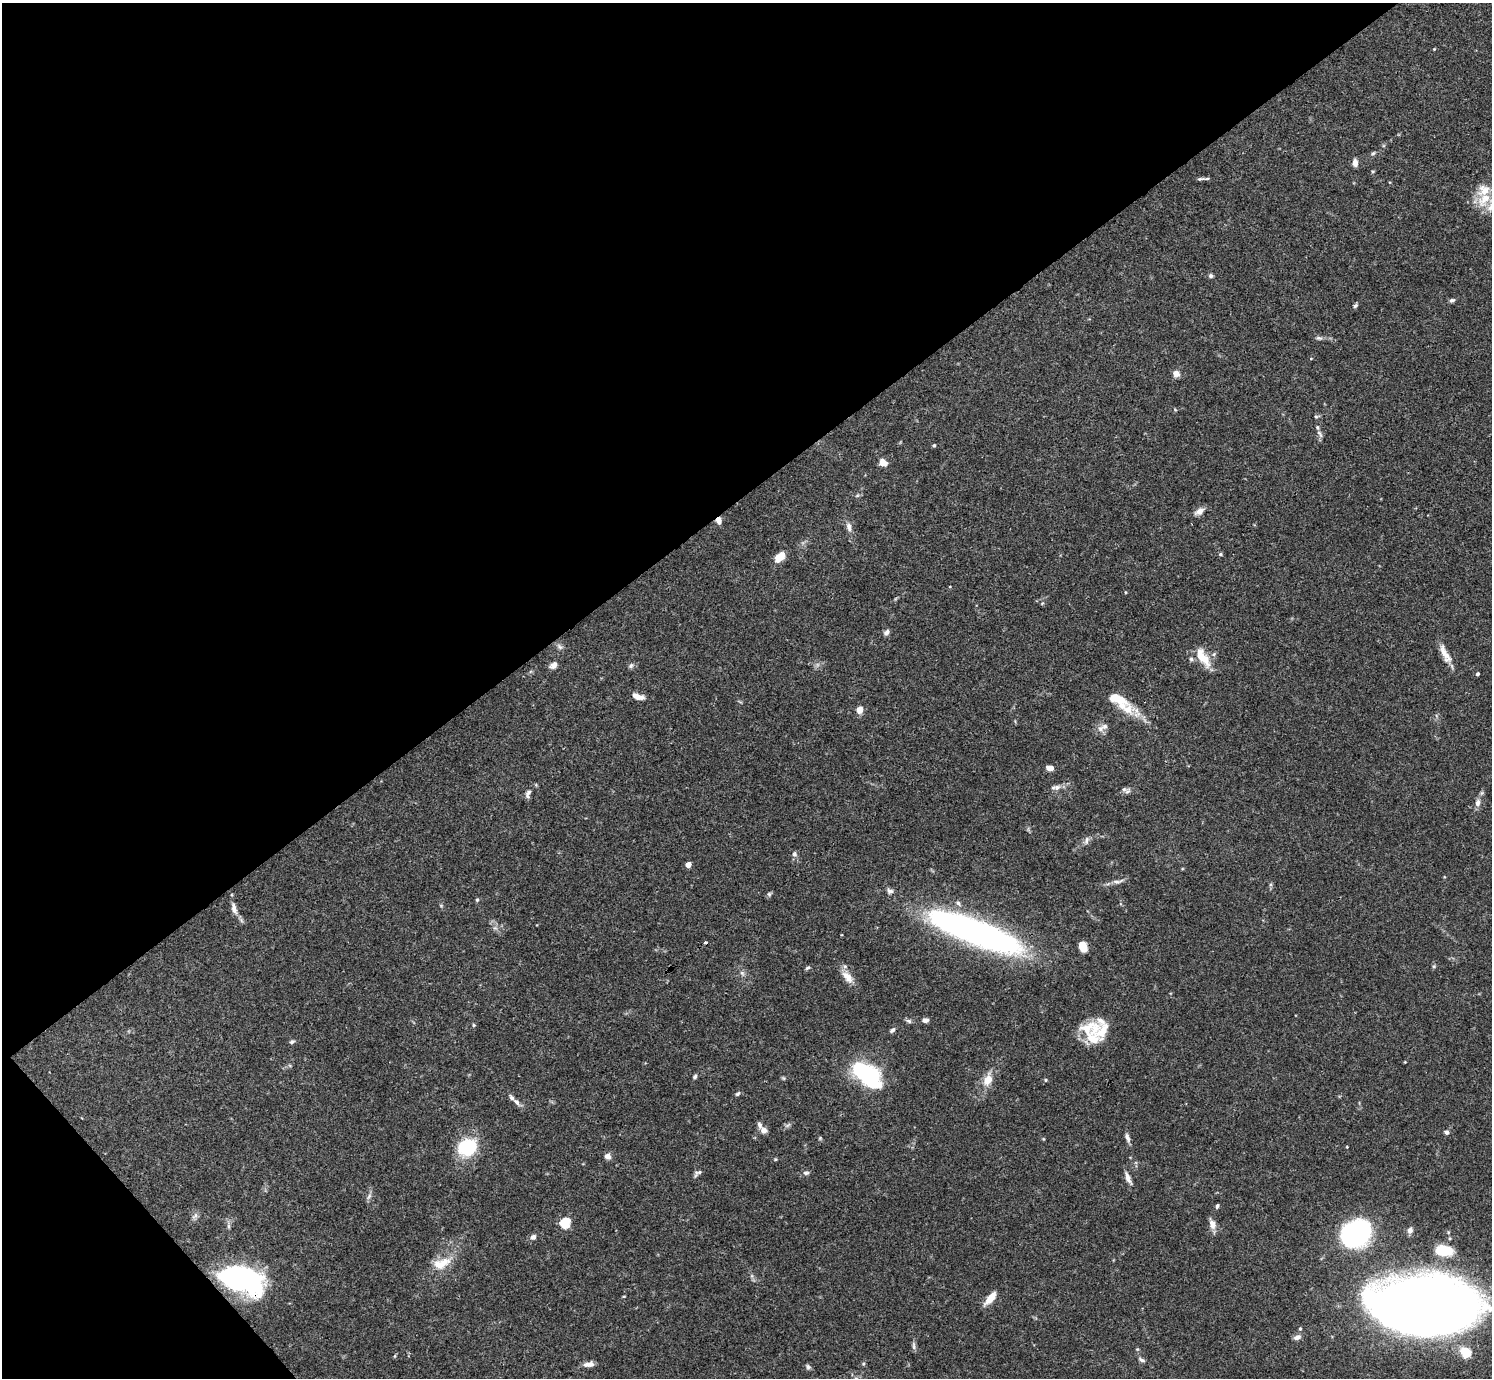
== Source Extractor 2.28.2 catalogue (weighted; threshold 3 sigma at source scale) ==
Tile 5 of 4 x 4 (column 1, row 2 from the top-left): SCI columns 1-1490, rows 2909-4284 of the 5961 x 5958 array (HDU 1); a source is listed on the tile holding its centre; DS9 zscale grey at full resolution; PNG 1494 x 1380 px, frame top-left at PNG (2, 3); no overlay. Shown black and unused: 38% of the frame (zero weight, under 3 of 4 exposures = <1% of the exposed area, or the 3 px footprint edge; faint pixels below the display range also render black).
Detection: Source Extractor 2.28.2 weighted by HDU 2 'WHT'; one run over the whole footprint, this tile lists its part. Background 0.0692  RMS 0.0032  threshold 0.0144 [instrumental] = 3 sigma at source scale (4.5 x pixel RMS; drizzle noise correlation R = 1.50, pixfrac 1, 0.05/0.05 arcsec/px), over >= 5 px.
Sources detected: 120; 1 inside a brighter object's white glare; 1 cosmic-ray / hot-pixel residue — not listed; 12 inside a brighter listed object's ellipse — not listed separately; the other 106 listed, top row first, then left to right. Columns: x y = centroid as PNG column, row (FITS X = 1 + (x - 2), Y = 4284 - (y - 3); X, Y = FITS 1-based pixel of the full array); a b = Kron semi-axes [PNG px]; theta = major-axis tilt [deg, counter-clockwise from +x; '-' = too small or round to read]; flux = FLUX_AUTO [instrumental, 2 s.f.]
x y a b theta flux
1434 49 3 3 - 0.25
1373 153 6 5 - 0.5
1355 163 9 6 -89 1.7
1373 171 5 3 - 0.32
1200 179 12 4 8 0.73
1484 199 25 14 52 7.3
1211 276 6 5 - 0.73
1452 300 7 5 21 0.66
1355 305 7 4 49 0.61
1319 338 10 5 -8 0.86
1311 358 5 3 - 0.22
1176 373 8 7 - 1.9
1316 416 6 4 -1 0.41
1320 434 12 5 -58 1.1
934 445 5 4 - 0.39
883 462 9 7 -41 2.6
857 496 6 4 20 0.45
1199 511 14 7 30 1.9
719 520 8 6 -81 1.9
849 527 11 6 -77 1.5
1220 554 5 4 - 0.5
780 557 11 7 46 5
950 587 3 3 - 0.3
1042 604 5 3 - 0.3
886 632 8 6 46 1
559 647 10 6 -45 0.97
1445 654 27 8 -62 3.7
1203 657 25 10 -58 6.6
1191 659 6 6 - 0.6
553 665 10 7 40 1.5
631 666 8 5 50 0.71
1477 674 4 4 - 0.52
638 697 13 6 -17 2.5
860 709 6 5 - 3.1
1128 709 24 15 -69 6.7
1105 726 11 6 6 1.5
1050 768 8 5 -9 1.7
1056 787 14 6 0 1.5
1128 791 9 5 55 0.81
529 792 9 6 50 0.85
1478 803 11 7 74 1.6
1087 840 12 6 71 1.1
794 854 8 7 - 0.85
688 865 4 4 - 3.5
1117 882 13 5 -2 1.3
890 891 8 7 - 1
477 900 5 4 - 0.44
441 905 6 4 -19 0.35
234 908 17 7 -75 2.1
975 932 99 23 -21 120
1083 946 9 7 -70 4.3
1434 966 6 4 18 0.38
808 968 7 4 39 0.54
742 973 7 6 - 0.87
847 977 19 10 -52 3.6
925 1020 7 5 3 1.2
909 1021 7 6 - 0.76
1101 1021 18 8 -43 2.3
473 1025 5 3 - 0.35
892 1030 8 5 38 0.84
1091 1036 36 16 -61 10
292 1042 7 4 30 0.63
1405 1062 4 2 - 0.22
865 1073 28 13 -40 47
695 1076 6 5 - 0.63
783 1078 6 4 -44 0.4
988 1080 18 12 68 4.2
1045 1080 5 4 - 0.36
738 1094 7 5 38 0.59
516 1102 12 6 -51 1.4
788 1125 10 4 30 0.75
764 1130 8 7 - 1.6
1446 1132 6 5 - 0.82
1127 1137 11 5 -68 1.3
820 1138 5 5 - 0.38
467 1147 20 16 22 17
608 1156 7 7 - 1.4
775 1159 5 4 - 0.36
698 1173 12 6 34 1
806 1173 8 5 1 0.82
1128 1178 17 6 -67 1.9
369 1196 10 4 55 0.84
1217 1206 6 4 67 0.59
195 1216 11 5 51 1.1
565 1223 5 5 - 23
1212 1224 12 9 -79 2.3
229 1226 7 4 -89 0.63
1410 1230 8 6 71 1.4
1356 1234 18 15 13 89
533 1237 7 6 - 1.1
1443 1250 17 10 -10 10
441 1263 27 13 21 6.3
752 1276 7 4 -72 0.65
239 1279 46 26 -19 53
624 1296 5 3 - 0.25
991 1298 16 6 49 4.1
1420 1306 69 35 -4 820
1300 1329 5 4 - 0.37
1297 1337 9 6 18 1.4
914 1346 13 5 -86 0.85
1466 1352 14 11 -40 5.7
395 1356 6 3 70 0.31
1142 1360 11 5 -26 0.86
589 1364 13 6 6 1.9
863 1364 5 5 - 0.44
808 1367 7 5 -41 0.73
Overlapping masked pixels (flux is a lower limit): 3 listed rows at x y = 719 520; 975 932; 239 1279
Isophote crosses this tile's border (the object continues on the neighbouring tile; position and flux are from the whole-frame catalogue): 1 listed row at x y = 1420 1306